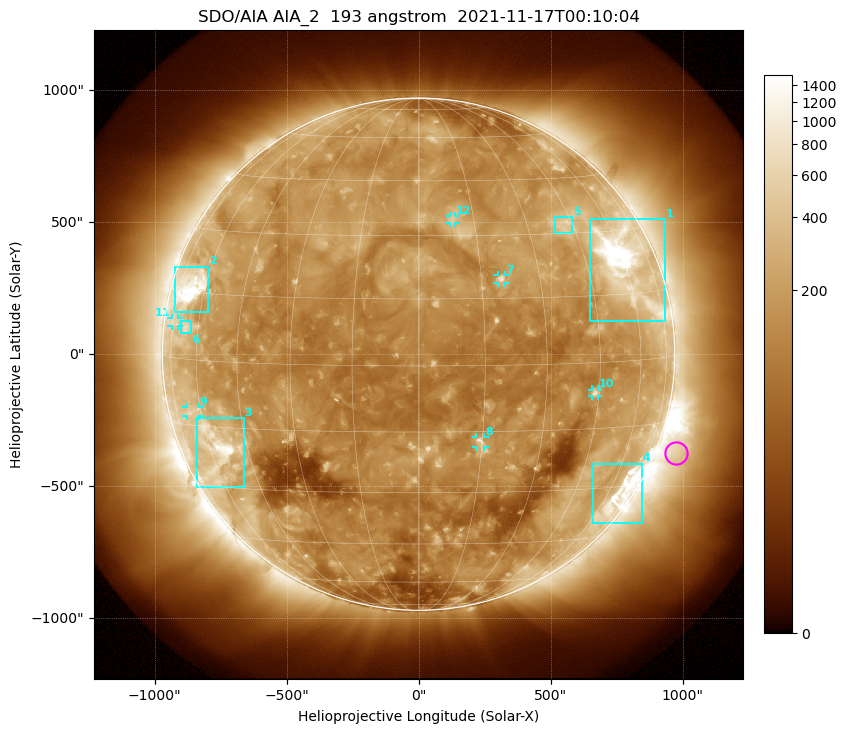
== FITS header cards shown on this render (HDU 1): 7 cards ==
TELESCOP= 'SDO/AIA '           / For AIA: SDO/AIA
INSTRUME= 'AIA_2   '           / For AIA: AIA_ATA1, AIA_ATA2, AIA_ATA3 or AIA_AT
WAVELNTH=                  193 / [angstrom] Wavelength
WAVEUNIT= 'angstrom'           / Wavelength unit: angstrom
DATE-OBS= '2021-11-17T00:10:04.843' / [ISO] Date when observation started; ISO 8
CTYPE1  = 'HPLN-TAN'           / CTYPE1: HPLN
CTYPE2  = 'HPLT-TAN'           / CTYPE2: HPLT

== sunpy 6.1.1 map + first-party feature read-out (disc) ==
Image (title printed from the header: SDO/AIA AIA_2  193 angstrom  2021-11-17T00:10:04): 1024 x 1024 px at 2.4 arcsec/px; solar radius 971 arcsec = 404 px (full disc in frame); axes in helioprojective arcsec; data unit not stated in the header (colour bar unlabelled)
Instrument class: DISC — disc imager (sunpy class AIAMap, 193 A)
Bright regions (active regions / flare kernels): reference = the median radial profile (limb darkening/brightening removed); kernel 9 px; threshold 5 sigma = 275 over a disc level ~141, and >= 1.15x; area >= 12 px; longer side >= 10 px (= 24 arcsec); searched inside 0.97 R_sun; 12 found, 12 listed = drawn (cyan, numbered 1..; 6 of them under ~33 arcsec drawn as corner ticks so the feature stays visible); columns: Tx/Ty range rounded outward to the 5 arcsec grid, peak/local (2 s.f.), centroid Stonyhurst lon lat
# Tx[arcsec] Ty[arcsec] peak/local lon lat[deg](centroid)
1 645..935 125..510 15 +59 +22
2 -925..-795 155..330 12 -67 +16
3 -840..-660 -505..-240 8.4 -57 -20
4 660..845 -640..-415 7.6 +66 -32
5 515..580 460..520 3.7 +42 +32
6 -900..-860 80..125 3.1 -66 +7
7 300..330 270..300 6.2 +20 +19
8 215..250 -350..-315 5.9 +15 -17
9 -880..-830 -235..-200 2.6 -64 -12
10 655..680 -160..-135 4.7 +44 -7
11 -935..-910 105..140 2.2 -74 +8
12 120..140 495..525 3.1 +9 +34
Off-limb structures (1.02-1.3 R_sun): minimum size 162 px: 10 found; the strongest spans PA ~225..265 deg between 1.02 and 1.3 R_sun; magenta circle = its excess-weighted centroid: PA ~250 deg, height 1.08 R_sun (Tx ~975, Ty ~-375 arcsec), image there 2.2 x the reference